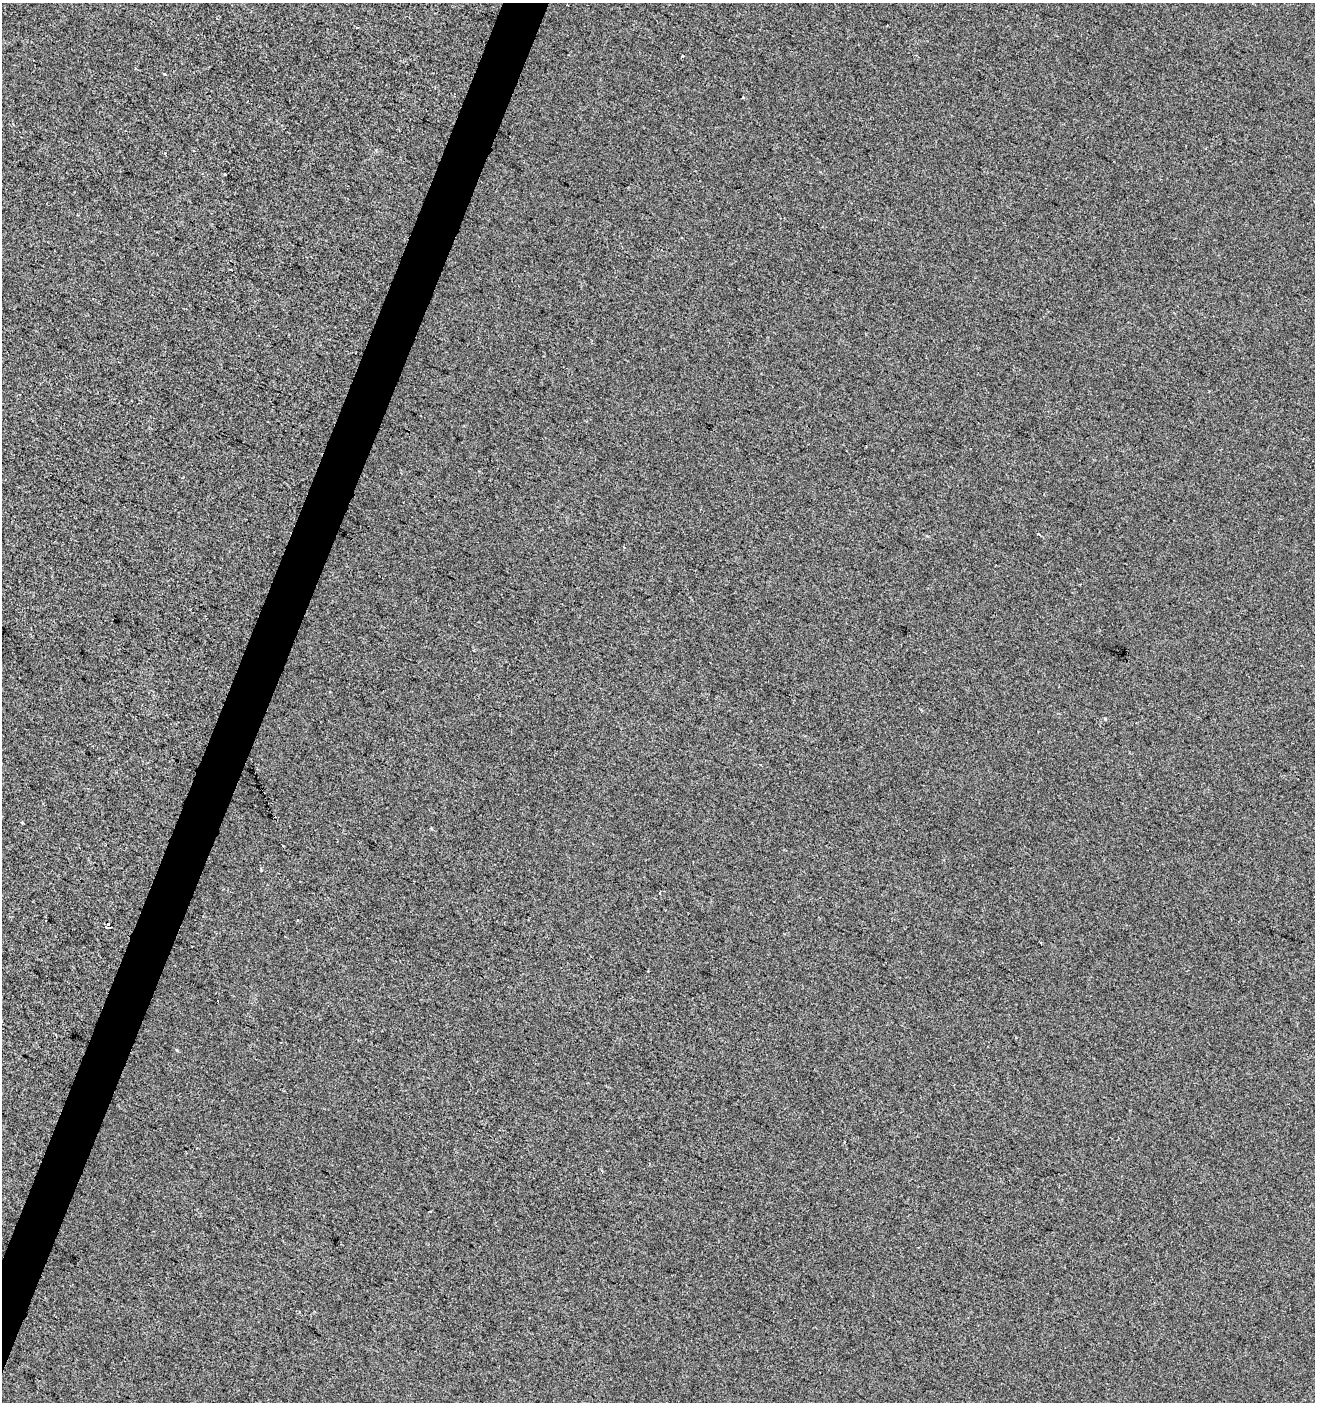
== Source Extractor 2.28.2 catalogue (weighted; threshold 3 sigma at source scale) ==
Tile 7 of 4 x 4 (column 3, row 2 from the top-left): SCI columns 2901-4213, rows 2803-4202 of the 5735 x 5610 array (HDU 1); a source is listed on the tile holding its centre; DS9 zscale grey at full resolution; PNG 1317 x 1404 px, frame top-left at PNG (2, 3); no overlay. Shown black and unused: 3% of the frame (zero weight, under 2 of 3 exposures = <1% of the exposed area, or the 3 px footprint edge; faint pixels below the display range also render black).
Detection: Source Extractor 2.28.2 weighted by HDU 2 'WHT'; one run over the whole footprint, this tile lists its part. Background -2.92e-04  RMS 0.0055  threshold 0.025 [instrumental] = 3 sigma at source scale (4.5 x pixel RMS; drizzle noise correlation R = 1.50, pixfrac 1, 0.0396/0.0396 arcsec/px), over >= 5 px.
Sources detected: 10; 4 cosmic-ray / hot-pixel residue — not listed; the other 6 listed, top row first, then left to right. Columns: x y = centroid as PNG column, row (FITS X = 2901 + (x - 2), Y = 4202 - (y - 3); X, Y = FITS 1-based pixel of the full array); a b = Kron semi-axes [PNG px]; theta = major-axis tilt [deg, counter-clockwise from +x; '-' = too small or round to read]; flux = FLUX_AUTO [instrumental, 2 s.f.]
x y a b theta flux
357 28 3 2 - 0.61
682 56 3 3 - 2.1
164 74 4 3 - 0.58
225 174 3 3 - 1.4
660 893 3 2 - 0.77
107 924 4 3 - 27